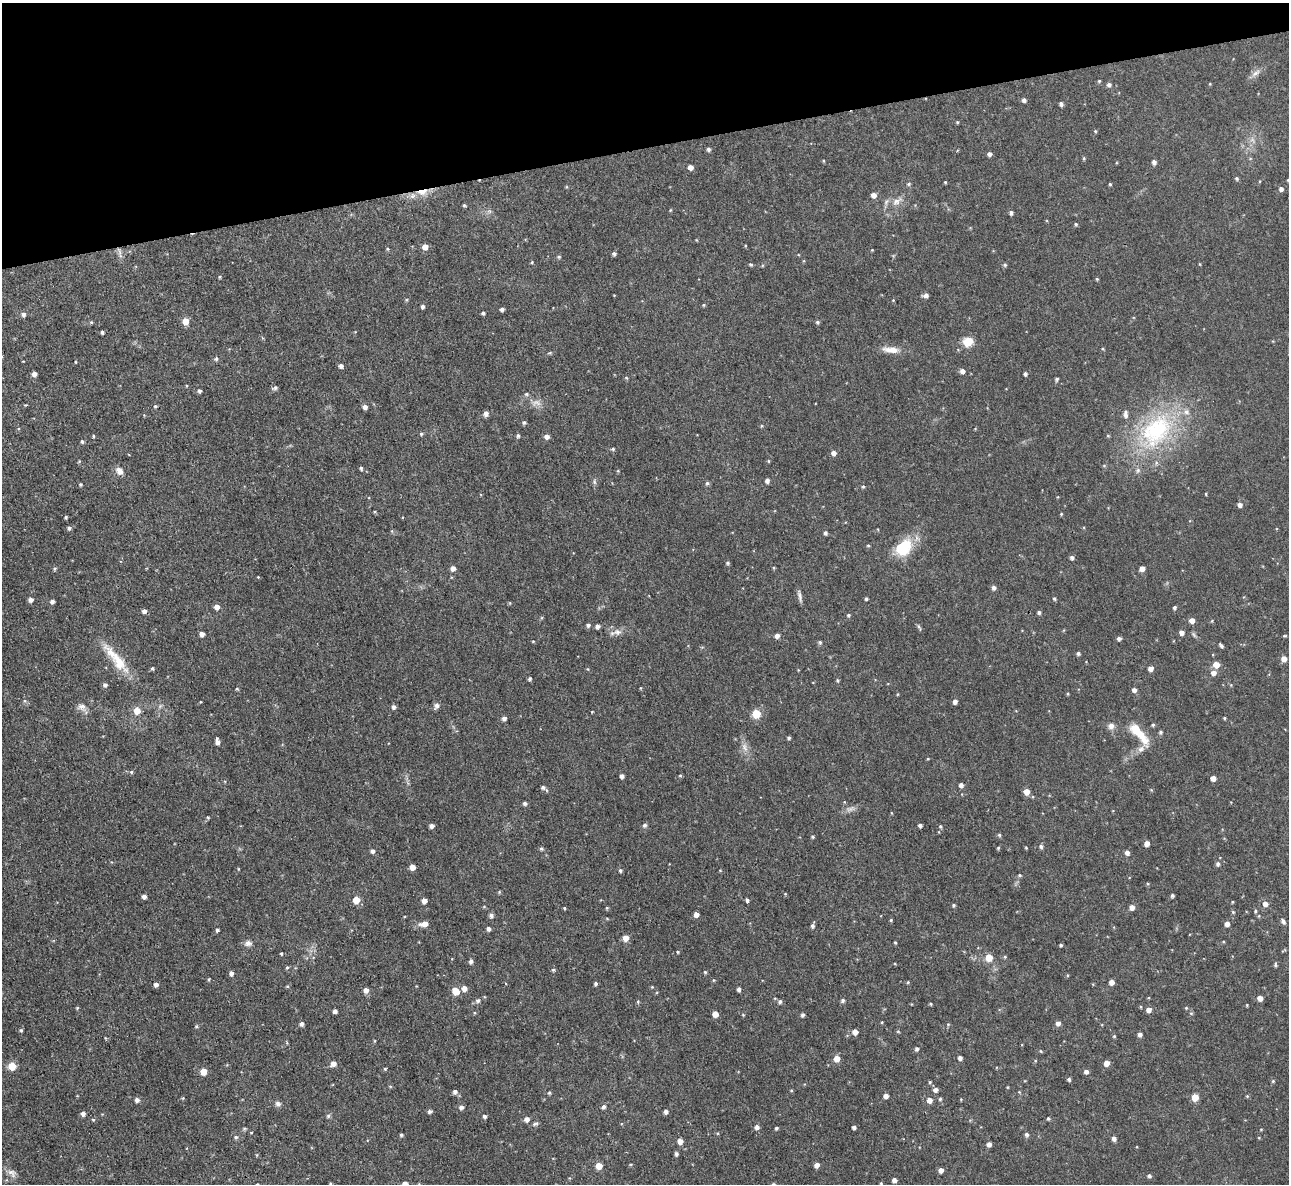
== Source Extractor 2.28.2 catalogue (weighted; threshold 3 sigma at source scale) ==
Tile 3 of 4 x 4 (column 3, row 1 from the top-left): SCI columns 2573-3859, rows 3685-4866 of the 5145 x 5129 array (HDU 1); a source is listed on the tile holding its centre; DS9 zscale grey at full resolution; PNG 1291 x 1186 px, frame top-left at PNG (2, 3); no overlay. Shown black and unused: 12% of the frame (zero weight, under 3 of 4 exposures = <1% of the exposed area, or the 3 px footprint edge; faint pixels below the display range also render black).
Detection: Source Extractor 2.28.2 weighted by HDU 2 'WHT'; one run over the whole footprint, this tile lists its part. Background 0.0486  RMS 0.0073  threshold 0.033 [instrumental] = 3 sigma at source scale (4.5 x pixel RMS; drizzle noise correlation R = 1.50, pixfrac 1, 0.05/0.05 arcsec/px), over >= 5 px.
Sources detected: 346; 3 too faint to see at this stretch — not listed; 4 inside a brighter listed object's ellipse — not listed separately; the other 339 listed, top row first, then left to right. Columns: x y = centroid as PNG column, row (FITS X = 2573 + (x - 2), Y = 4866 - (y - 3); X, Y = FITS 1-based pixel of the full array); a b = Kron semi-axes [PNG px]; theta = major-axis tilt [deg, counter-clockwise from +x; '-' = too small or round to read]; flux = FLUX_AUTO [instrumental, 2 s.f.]
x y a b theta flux
1256 73 14 6 39 4.1
1099 81 5 4 - 0.78
1210 84 4 3 - 0.61
1109 85 5 5 - 2
1024 100 4 4 - 2.2
1061 104 5 4 - 1.7
957 122 4 3 - 0.77
1095 131 5 4 - 0.85
708 149 5 4 - 1.8
989 154 4 4 - 2.5
1084 158 5 4 - 0.85
823 161 4 3 - 0.65
1154 162 5 4 - 2.7
690 167 5 5 - 4
1237 178 4 4 - 1.3
1288 180 4 3 - 0.65
945 182 4 3 - 0.73
909 184 6 4 27 1.1
1110 184 4 3 - 0.94
566 187 5 3 - 0.7
1281 189 5 5 - 2.5
422 192 15 8 11 8.2
874 195 5 5 - 4.1
897 201 18 8 30 6.8
464 205 4 4 - 0.88
670 210 5 3 - 0.67
489 211 7 4 -18 1.4
1011 213 5 4 - 1.8
1076 224 4 4 - 1
425 247 5 5 - 5.8
388 249 4 4 - 0.79
872 250 3 3 - 0.55
119 251 13 5 -71 3.2
614 254 5 4 - 1.6
559 257 5 4 - 1.2
532 262 4 4 - 0.84
751 264 5 4 - 0.95
1200 264 5 3 - 0.6
1005 265 5 5 - 1.2
220 277 4 4 - 0.81
1097 279 4 4 - 0.82
926 295 5 4 - 2.9
893 300 4 4 - 0.58
703 305 4 4 - 0.87
423 307 4 4 - 1.8
502 309 4 4 - 2
483 313 4 3 - 1.2
23 314 6 5 - 2.5
185 321 5 5 - 10
91 322 5 4 - 0.86
817 322 5 4 - 1.2
102 332 4 3 - 1.5
968 342 9 8 - 14
1103 349 4 3 - 0.67
891 350 23 8 -5 8
550 353 7 3 6 0.92
216 359 6 5 - 1.5
75 362 4 2 - 0.63
341 366 5 4 - 2.5
962 371 5 5 - 3
34 374 4 4 - 3.8
1025 374 4 4 - 1.7
626 378 5 4 - 0.88
1057 379 4 4 - 1.4
275 388 7 4 21 1.7
199 391 4 4 - 1.8
526 394 6 5 - 1.5
536 403 15 9 5 5.4
155 406 4 4 - 0.97
365 407 5 4 - 3.3
486 414 5 4 - 3.6
144 415 4 4 - 0.56
524 422 5 5 - 1.4
761 426 5 3 - 0.63
1156 431 57 38 49 96
421 434 5 4 - 1.3
93 436 3 3 - 0.93
518 436 5 4 - 1.4
547 436 5 5 - 3.7
1108 436 6 4 -1 0.74
82 442 4 4 - 1.5
613 449 4 4 - 1.2
834 453 5 5 - 3.5
769 461 5 3 - 0.66
1104 466 5 4 - 0.84
361 468 4 4 - 1.2
119 471 9 7 -54 5.2
618 471 5 4 - 0.72
767 481 5 4 - 2.6
594 482 8 5 86 1.6
707 483 5 5 - 1.4
80 484 4 4 - 0.94
863 486 5 4 - 0.96
1206 494 4 3 - 0.6
1240 505 5 4 - 3.1
375 512 4 4 - 0.74
1061 514 4 4 - 0.68
66 517 3 3 - 1.1
69 528 5 5 - 1.5
825 533 4 4 - 1.8
868 545 4 4 - 0.9
904 548 23 16 49 26
1072 557 4 4 - 2.1
728 563 5 4 - 1.1
453 568 5 5 - 3.6
774 568 5 3 - 0.74
1142 568 4 4 - 4.9
55 569 5 5 - 1.1
258 577 3 2 - 0.57
994 587 5 5 - 2.4
800 596 17 4 -78 2.6
30 599 5 4 - 3.3
866 599 3 3 - 1.3
1054 599 4 3 - 1
52 602 4 4 - 2.5
217 607 5 5 - 4.5
1174 608 4 4 - 1.4
144 611 4 4 - 3.1
1039 612 4 4 - 1.6
848 615 5 4 - 1.1
1192 620 5 5 - 4.8
588 625 5 4 - 1.8
597 626 5 4 - 2.7
919 627 10 4 -63 1.3
617 632 11 9 -12 4.5
1181 633 5 4 - 3.7
202 634 4 4 - 3.9
777 636 5 5 - 3.1
1285 636 5 3 - 0.7
1119 639 4 4 - 2.1
533 641 4 3 - 0.59
820 642 5 5 - 1.2
1221 646 5 3 - 1.7
1078 653 4 4 - 1.7
116 659 49 12 -51 22
1284 659 5 5 - 5.9
1216 665 5 5 - 8.7
152 668 5 4 - 1
1150 668 4 4 - 4.3
588 669 5 3 - 0.65
1213 673 6 6 - 3.5
530 679 4 4 - 1.4
837 680 6 3 -60 0.83
105 685 5 5 - 2
641 688 4 3 - 0.63
237 689 4 4 - 0.82
1134 690 5 4 - 2.7
1068 694 4 3 - 0.69
24 701 6 4 -89 1.1
955 701 5 4 - 2.9
200 702 4 2 - 0.54
436 706 8 5 68 2.9
82 707 14 9 -28 4.2
394 707 4 4 - 2.5
137 711 6 6 - 9
592 712 3 3 - 0.53
756 714 5 5 - 27
504 718 5 4 - 2.7
1224 718 3 3 - 0.83
1153 725 4 4 - 1.1
1111 726 9 8 - 3.4
1161 732 5 5 - 1.3
1139 733 32 9 -50 18
789 738 4 4 - 1.3
217 742 7 4 -85 3.2
744 747 15 7 -68 5.1
1141 749 10 7 30 3.7
928 759 4 3 - 0.7
131 772 5 5 - 1.2
680 775 4 4 - 0.83
622 776 4 4 - 2.6
1213 778 4 4 - 5
961 785 5 4 - 2.8
543 787 6 5 - 1.9
1026 792 5 5 - 7
525 803 5 4 - 1.7
208 817 5 4 - 0.73
645 825 5 5 - 1.8
920 825 4 3 - 1.9
431 826 4 4 - 2.9
940 826 5 4 - 1.1
999 835 5 5 - 1.1
813 837 4 4 - 1.1
1147 843 5 4 - 5.3
1041 846 6 5 - 1.4
998 848 4 4 - 0.85
1026 848 4 3 - 0.66
541 849 5 5 - 1.1
372 851 5 4 - 2.2
1127 853 5 4 - 3
1218 864 5 5 - 2.1
412 867 5 4 - 6.6
238 869 4 3 - 0.55
720 870 5 3 - 0.57
620 871 5 5 - 1.3
1019 875 5 4 - 0.98
1148 884 4 3 - 0.73
499 892 5 4 - 0.81
785 894 4 3 - 0.61
1172 895 4 4 - 1.5
144 896 4 4 - 3.3
356 900 5 5 - 12
747 900 4 3 - 1.9
424 901 5 4 - 4.3
1232 902 4 3 - 0.72
1265 904 6 5 - 4.3
954 905 4 4 - 1.2
484 907 5 3 - 0.71
1132 907 5 4 - 4.4
564 908 4 3 - 0.84
607 908 4 4 - 0.86
1255 911 5 4 - 0.99
1233 912 5 4 - 0.83
696 914 4 4 - 4.8
491 915 5 5 - 2.4
891 920 4 3 - 0.76
1283 921 8 5 -58 1.8
424 924 8 5 7 6.3
1227 924 5 4 - 3.8
812 926 5 5 - 1.8
488 929 5 4 - 2.2
217 930 5 4 - 1.4
625 938 5 5 - 7.2
248 943 9 7 7 3.2
895 943 4 3 - 0.82
1061 945 3 3 - 1.2
678 952 3 3 - 0.78
281 954 4 3 - 0.83
1005 957 5 4 - 0.81
989 958 5 5 - 13
471 961 5 4 - 2.3
1275 965 5 4 - 1.2
287 967 5 4 - 1.1
553 970 5 5 - 1
705 972 4 4 - 0.91
231 973 5 4 - 2.7
1067 975 5 3 - 0.65
209 979 5 3 - 0.69
714 980 5 4 - 0.74
908 982 5 4 - 0.83
1111 982 4 4 - 4.7
156 984 5 4 - 2.8
596 984 4 4 - 1.5
287 986 5 4 - 0.79
652 987 4 4 - 0.76
464 988 5 5 - 4.4
739 989 4 3 - 2.1
366 990 5 5 - 4.5
455 991 7 5 -63 11
1260 998 4 4 - 4.6
843 1000 5 5 - 1.7
478 1001 6 6 - 2
780 1001 5 5 - 1.7
638 1002 5 4 - 0.98
931 1004 4 4 - 0.83
1247 1005 5 3 - 0.6
77 1008 5 4 - 0.76
1186 1008 4 4 - 0.81
1149 1010 5 4 - 4.6
335 1011 4 4 - 2.6
1191 1013 5 3 - 0.72
715 1014 5 4 - 6.5
743 1015 5 4 - 0.69
803 1015 4 3 - 1.7
882 1022 4 3 - 0.65
1058 1023 5 4 - 3.3
302 1024 5 4 - 2.4
948 1024 5 5 - 0.92
196 1026 5 4 - 0.98
21 1030 5 4 - 1.1
898 1031 5 3 - 0.7
855 1032 5 4 - 5.3
1140 1034 5 4 - 2.5
1114 1036 4 4 - 0.77
105 1038 5 3 - 0.59
374 1041 5 3 - 0.62
287 1043 5 3 - 0.74
917 1049 5 4 - 1.7
1041 1051 5 4 - 0.76
837 1058 5 5 - 7.4
960 1058 5 4 - 2.5
333 1063 5 5 - 4.9
1106 1063 5 4 - 5.9
12 1066 5 5 - 17
385 1069 4 4 - 0.78
1086 1071 5 5 - 2.6
203 1072 5 5 - 10
1069 1079 4 4 - 1.4
1273 1081 5 5 - 0.9
930 1082 4 4 - 0.85
390 1086 6 3 -18 0.72
1008 1087 5 3 - 0.6
791 1090 5 3 - 0.67
935 1090 5 5 - 3
455 1092 5 5 - 2.4
1019 1092 5 4 - 0.76
549 1093 5 4 - 1.1
886 1096 4 4 - 3.6
1247 1096 5 4 - 0.77
1195 1097 5 5 - 13
183 1098 5 4 - 0.67
940 1099 5 4 - 1.1
137 1100 5 5 - 2.7
929 1100 5 5 - 4.9
278 1103 8 6 -7 2.2
461 1107 5 5 - 2.3
603 1107 6 4 50 2
429 1112 5 4 - 1.6
666 1112 4 4 - 2.7
83 1114 5 4 - 2.8
328 1116 6 5 - 1.4
484 1116 4 4 - 1.9
527 1119 5 5 - 3.6
1048 1119 5 4 - 1
93 1120 4 4 - 0.83
970 1120 4 4 - 0.76
535 1124 10 4 24 1.6
757 1127 5 5 - 2.8
854 1127 4 4 - 1.6
776 1128 3 3 - 1.3
244 1129 5 5 - 0.99
1261 1129 5 3 - 0.56
401 1135 4 4 - 1.3
1026 1135 6 5 - 1.9
236 1137 5 5 - 1.4
1114 1138 6 4 -77 2.5
1259 1138 5 3 - 0.58
680 1141 5 5 - 5.4
989 1144 5 4 - 3
676 1154 5 4 - 1.7
257 1155 5 3 - 0.74
817 1165 5 5 - 3.6
599 1166 5 5 - 10
941 1170 4 4 - 4.2
12 1173 14 9 -41 4.4
1149 1176 5 4 - 1.7
894 1180 4 4 - 3.6
405 1183 5 5 - 3.6
881 1183 4 4 - 0.74
Overlapping masked pixels (flux is a lower limit): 2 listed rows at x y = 422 192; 119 251
Isophote crosses this tile's border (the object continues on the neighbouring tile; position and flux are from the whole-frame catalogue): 2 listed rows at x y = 1288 180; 405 1183